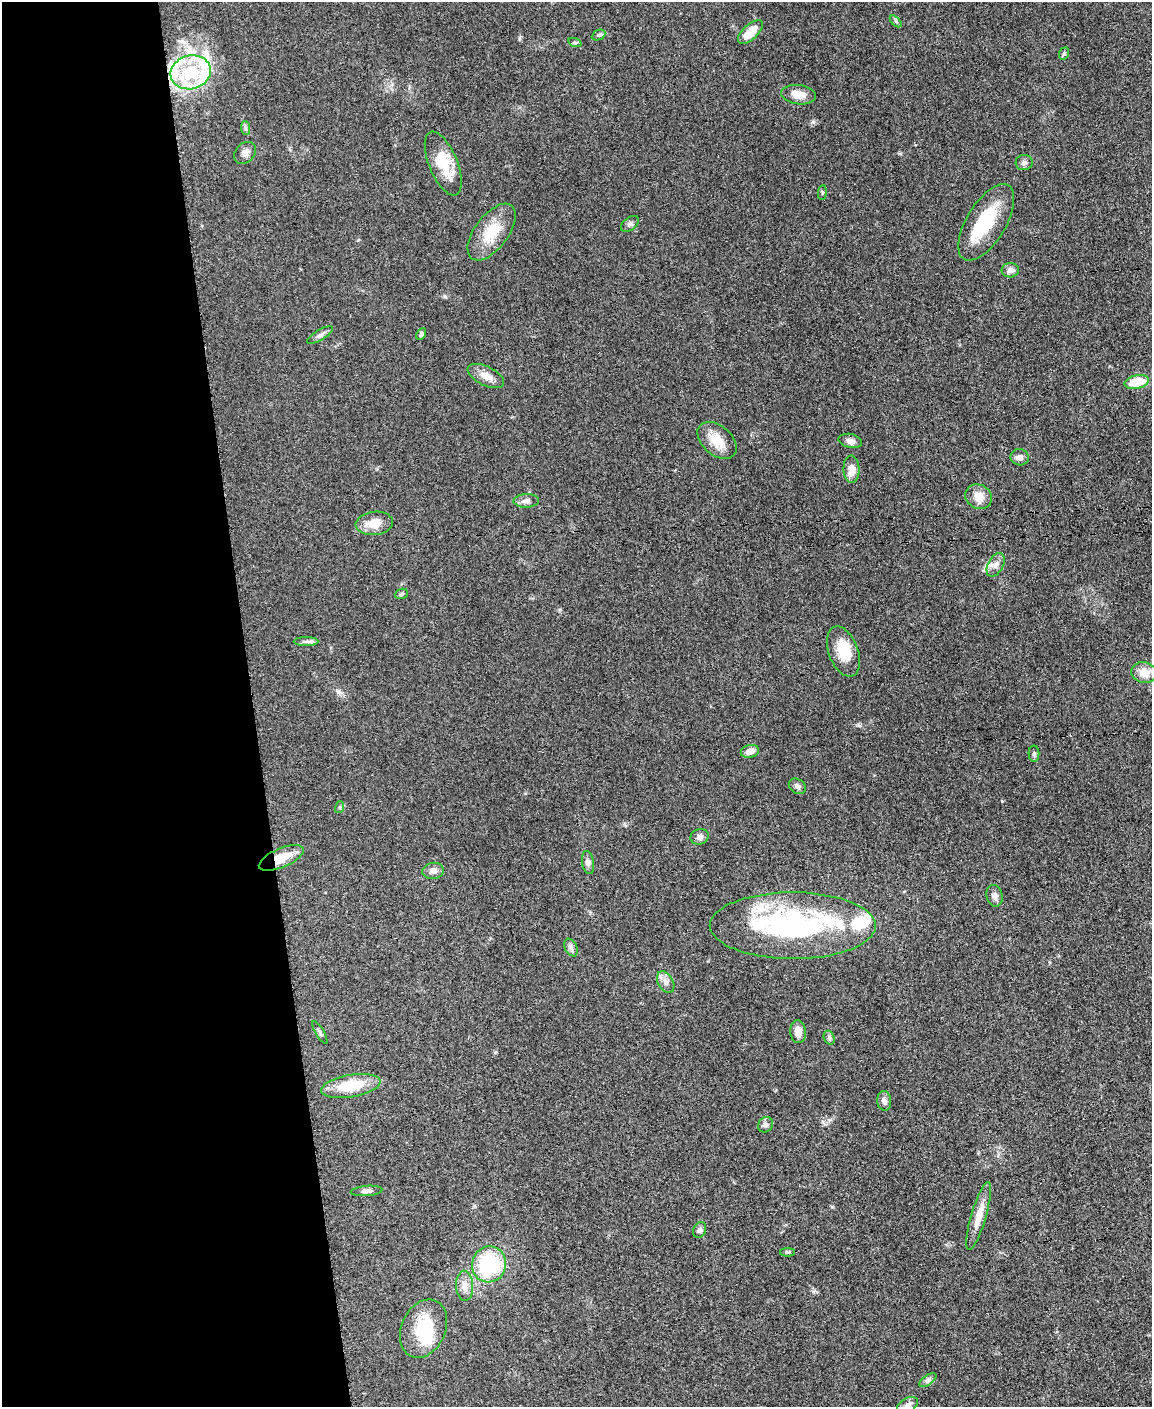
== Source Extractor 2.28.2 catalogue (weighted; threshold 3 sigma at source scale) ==
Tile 5 of 4 x 3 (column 1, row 2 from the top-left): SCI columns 5-1154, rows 1650-3054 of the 4612 x 4594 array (HDU 1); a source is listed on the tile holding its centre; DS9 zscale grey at full resolution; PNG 1154 x 1409 px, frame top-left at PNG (2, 2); each listed source drawn as its Kron ellipse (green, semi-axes under 4 px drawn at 4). Shown black and unused: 22% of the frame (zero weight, under 3 of 5 exposures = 1% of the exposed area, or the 3 px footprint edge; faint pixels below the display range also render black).
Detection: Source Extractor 2.28.2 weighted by HDU 2 'WHT'; one run over the whole footprint, this tile lists its part. Background 0.0654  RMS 0.0062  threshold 0.0279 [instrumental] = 3 sigma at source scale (4.5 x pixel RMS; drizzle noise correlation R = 1.50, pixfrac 1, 0.05/0.05 arcsec/px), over >= 5 px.
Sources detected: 71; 3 inside a brighter object's white glare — neither listed nor drawn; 9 inside a brighter listed object's ellipse — not listed separately; the other 59 listed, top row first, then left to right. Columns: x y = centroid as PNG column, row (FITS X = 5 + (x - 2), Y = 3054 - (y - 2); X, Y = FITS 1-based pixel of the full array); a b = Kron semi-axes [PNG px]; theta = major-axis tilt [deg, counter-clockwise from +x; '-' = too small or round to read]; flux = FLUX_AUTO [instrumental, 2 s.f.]
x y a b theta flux
896 21 7 4 -45 1.1
750 32 15 7 43 10
599 35 7 5 26 1.2
575 43 7 4 -19 0.89
1064 54 6 5 - 1
191 72 20 16 14 26
799 95 17 9 -8 6.8
245 128 7 4 -87 1.1
245 153 12 9 45 3.5
1024 163 8 7 - 2
443 164 34 14 -68 17
822 192 7 3 85 0.64
986 222 43 19 59 27
630 224 10 6 38 1.8
492 232 33 17 53 17
1010 270 8 7 - 2.7
421 334 6 4 63 1.2
320 335 15 5 32 2.3
486 376 19 9 -26 5.6
1137 382 12 6 11 16
717 440 22 14 -41 11
850 441 12 7 -13 2.9
1020 457 9 8 - 2.8
851 469 13 8 -88 6.4
979 497 14 12 -33 6.6
526 501 13 7 2 2.6
374 523 19 11 7 9.3
996 565 12 7 62 3.5
401 594 7 5 19 1.1
306 642 12 4 0 1.8
843 652 26 14 -70 15
1144 673 13 10 -14 7.7
750 751 9 6 14 4.4
1034 754 8 5 -89 1.2
797 786 9 7 -35 2.2
340 807 6 4 72 0.88
699 837 9 7 19 2.3
281 858 24 9 23 12
588 863 12 6 -81 2.1
433 871 11 8 6 3.4
995 896 11 8 -73 3.1
793 926 83 33 0 120
571 948 9 6 -64 1.9
666 982 11 7 -60 3
320 1032 13 4 -60 1.5
798 1032 11 8 -82 5.1
829 1038 7 5 -71 1.3
351 1086 30 11 9 20
884 1101 10 7 -84 2.6
765 1125 8 7 - 1.8
367 1191 16 5 4 2.3
979 1216 35 7 74 9.1
700 1230 8 6 66 1.8
787 1252 7 3 -1 0.94
489 1264 18 17 - 54
465 1286 15 8 -87 4.9
424 1329 30 22 65 26
928 1380 10 5 35 1.6
908 1405 11 7 28 2.5
Overlapping masked pixels (flux is a lower limit): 1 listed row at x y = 281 858
Isophote crosses this tile's border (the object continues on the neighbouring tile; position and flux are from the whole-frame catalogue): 1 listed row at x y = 908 1405
Unlisted compact peaks at least as high as the median listed source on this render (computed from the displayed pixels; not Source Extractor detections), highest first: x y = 813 122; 445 296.